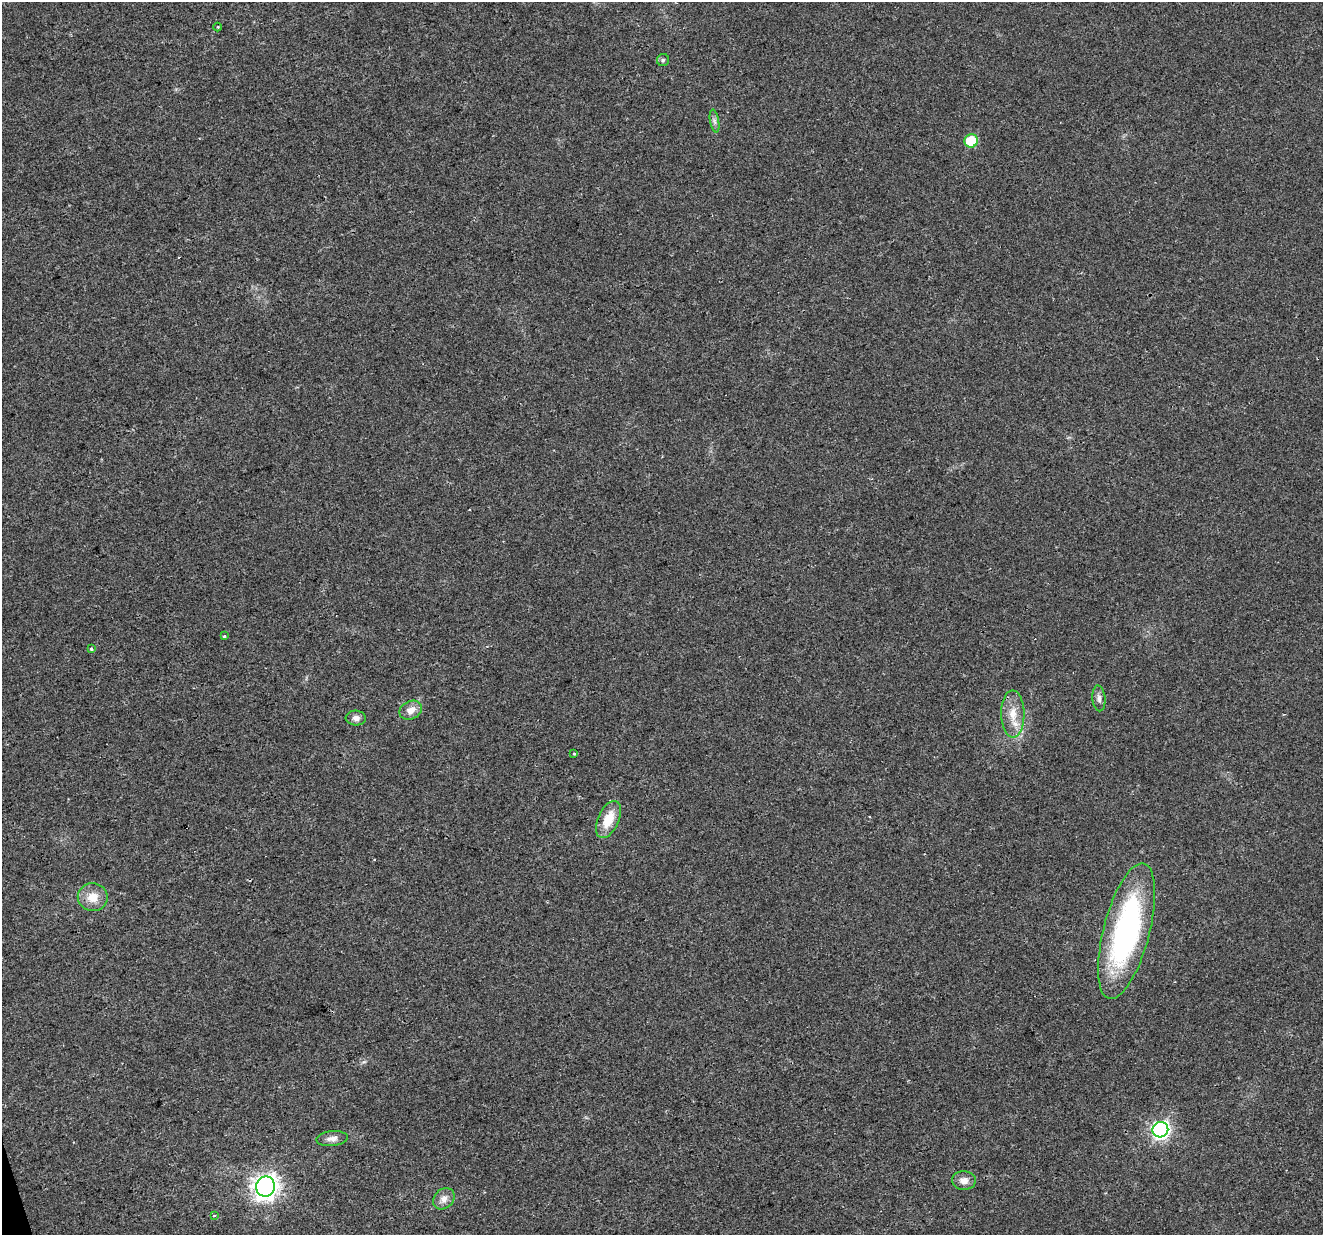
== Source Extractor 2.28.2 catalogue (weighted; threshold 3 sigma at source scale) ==
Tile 7 of 4 x 4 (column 3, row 2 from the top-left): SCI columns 2642-3962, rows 2523-3755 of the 5284 x 5097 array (HDU 1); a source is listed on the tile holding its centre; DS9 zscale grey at full resolution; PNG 1325 x 1237 px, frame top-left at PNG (2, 2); each listed source drawn as its Kron ellipse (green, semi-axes under 4 px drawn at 4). Shown black and unused: <1% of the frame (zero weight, under 2 of 3 exposures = <1% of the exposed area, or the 3 px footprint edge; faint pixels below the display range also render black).
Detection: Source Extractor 2.28.2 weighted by HDU 2 'WHT'; one run over the whole footprint, this tile lists its part. Background 0.0261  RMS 0.0056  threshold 0.0253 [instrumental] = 3 sigma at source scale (4.5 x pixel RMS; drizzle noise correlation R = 1.50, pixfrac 1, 0.0396/0.0396 arcsec/px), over >= 5 px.
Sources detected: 21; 1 cosmic-ray / hot-pixel residue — neither listed nor drawn; the other 20 listed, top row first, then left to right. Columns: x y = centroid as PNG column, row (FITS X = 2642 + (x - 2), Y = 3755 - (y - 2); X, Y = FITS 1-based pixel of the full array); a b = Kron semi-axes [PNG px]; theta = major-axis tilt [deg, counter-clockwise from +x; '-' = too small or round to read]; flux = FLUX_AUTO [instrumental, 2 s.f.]
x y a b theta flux
218 27 4 3 - 0.47
663 60 6 6 - 1.1
714 121 11 4 -79 1.8
971 141 7 6 - 24
224 636 3 3 - 2.7
91 649 3 3 - 1.6
1099 698 13 6 -85 2.4
411 710 12 9 24 5
1013 714 23 11 -90 10
356 718 10 7 -4 2.9
574 754 3 3 - 1.5
608 820 20 10 66 13
93 897 15 14 - 8.6
1126 931 70 23 75 130
1160 1130 8 7 - 200
332 1139 15 7 6 3.6
964 1181 12 9 -2 3.9
266 1187 10 9 - 480
444 1199 12 9 43 4.1
214 1215 3 2 - 0.74